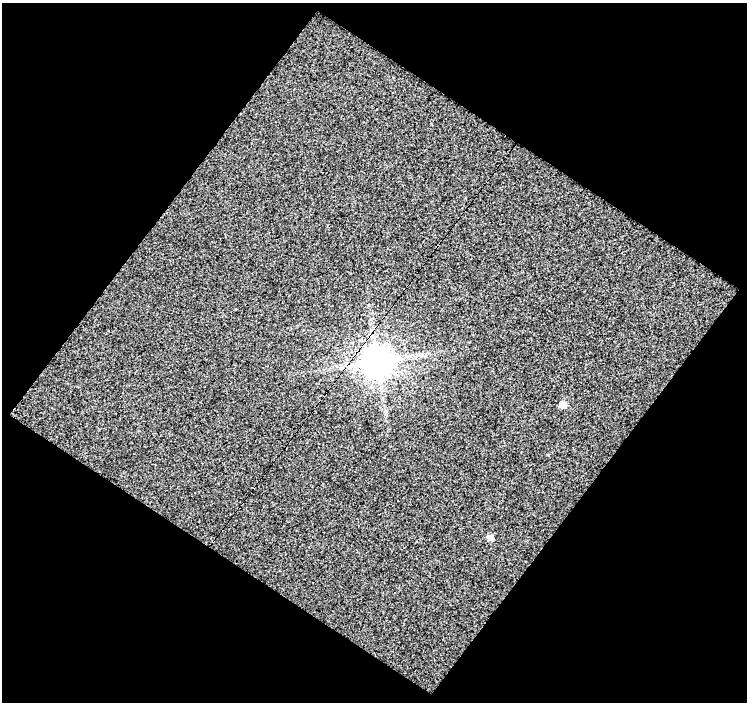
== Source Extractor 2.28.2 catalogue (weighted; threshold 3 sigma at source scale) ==
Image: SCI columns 3-747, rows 28-727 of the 754 x 761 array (HDU 1 of 3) = the unmasked area's bounding box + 8 px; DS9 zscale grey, full resolution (1 PNG px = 1 image px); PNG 749 x 704 px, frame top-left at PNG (2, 3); no overlay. Shown black and unused: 51% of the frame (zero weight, under 3 of 4 exposures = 3% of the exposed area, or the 3 px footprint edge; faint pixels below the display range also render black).
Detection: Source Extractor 2.28.2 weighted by HDU 2 'WHT'. Background 0.294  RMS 2.2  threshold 10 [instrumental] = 3 sigma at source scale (4.5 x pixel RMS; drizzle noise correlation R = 1.50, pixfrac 1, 0.0396/0.0396 arcsec/px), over >= 5 px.
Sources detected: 3; all 3 listed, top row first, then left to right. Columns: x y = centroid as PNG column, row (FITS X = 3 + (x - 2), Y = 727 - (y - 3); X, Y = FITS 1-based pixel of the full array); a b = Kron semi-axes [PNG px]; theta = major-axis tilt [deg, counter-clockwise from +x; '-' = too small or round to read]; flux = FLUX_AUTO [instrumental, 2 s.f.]
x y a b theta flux
377 361 10 9 - 430000
562 404 6 6 - 2600
490 538 7 6 - 1200
Overlapping masked pixels (flux is a lower limit): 1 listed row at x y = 377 361